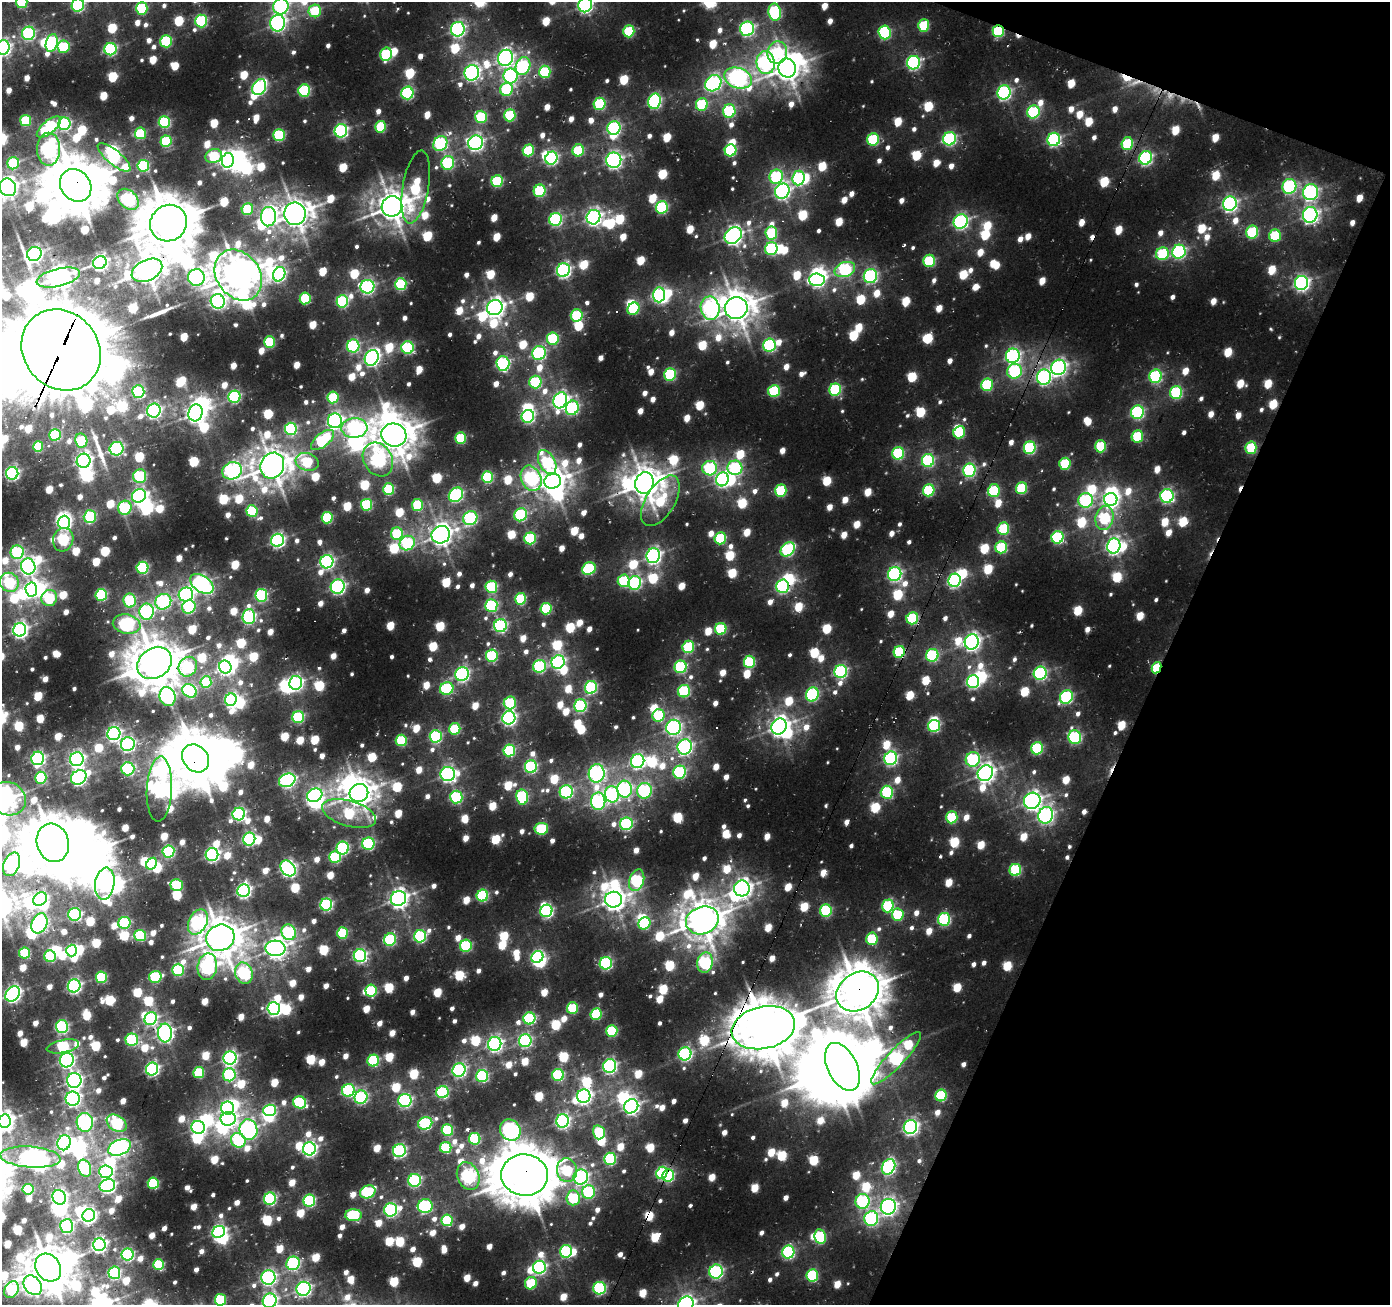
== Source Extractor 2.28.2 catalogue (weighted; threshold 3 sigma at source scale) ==
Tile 8 of 4 x 4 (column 4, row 2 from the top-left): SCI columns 4166-5553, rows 2876-4178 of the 5553 x 5685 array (HDU 1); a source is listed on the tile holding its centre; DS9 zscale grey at full resolution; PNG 1392 x 1307 px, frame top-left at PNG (2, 2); each listed source drawn as its Kron ellipse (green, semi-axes under 4 px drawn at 4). Shown black and unused: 19% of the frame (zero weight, under 2 of 3 exposures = <1% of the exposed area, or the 3 px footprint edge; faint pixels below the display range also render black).
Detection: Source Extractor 2.28.2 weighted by HDU 2 'WHT'; one run over the whole footprint, this tile lists its part. Background 0.012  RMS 0.0063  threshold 0.0285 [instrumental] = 3 sigma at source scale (4.5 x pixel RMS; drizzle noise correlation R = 1.50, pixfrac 1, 0.0396/0.0396 arcsec/px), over >= 5 px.
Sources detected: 1462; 18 too faint to see at this stretch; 103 inside a brighter object's white glare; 8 cosmic-ray / hot-pixel residue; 1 long thin detection or spike segment (spike, bleed or trail) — neither listed nor drawn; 7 inside a brighter listed object's ellipse — not listed separately; of the other 1325, all 500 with FLUX_AUTO >= 60.1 (the completeness limit of this list) listed and drawn (825 fainter detections not listed), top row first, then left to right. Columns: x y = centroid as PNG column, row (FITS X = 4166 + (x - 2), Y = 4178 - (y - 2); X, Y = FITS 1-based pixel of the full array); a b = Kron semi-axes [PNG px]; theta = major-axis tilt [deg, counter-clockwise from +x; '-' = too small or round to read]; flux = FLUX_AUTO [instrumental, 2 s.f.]
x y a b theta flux
22 2 6 5 - 91
78 5 6 6 - 160
585 5 7 6 - 290
281 6 8 7 - 230
142 8 6 6 - 81
315 11 6 6 - 67
775 12 8 6 -81 140
201 21 6 6 - 120
278 23 8 7 - 330
924 25 6 5 - 63
458 29 7 6 - 270
747 29 7 7 - 220
629 31 6 5 - 84
998 31 6 5 - 100
884 32 7 6 - 120
28 33 7 6 - 160
166 41 6 6 - 99
52 43 9 6 73 170
64 47 6 6 - 63
3 48 7 7 - 290
110 49 6 6 - 160
777 52 11 10 - 88
386 54 6 5 - 92
505 58 8 7 - 320
766 63 12 9 -82 200
913 63 7 6 - 210
523 66 9 7 71 120
787 68 9 8 - 1200
545 72 6 5 - 90
472 73 8 7 - 310
510 76 7 7 - 200
738 78 14 10 -20 400
713 83 9 7 44 270
259 87 8 6 61 230
506 89 6 6 - 78
304 90 6 6 - 120
1004 92 7 6 - 220
407 93 6 6 - 140
655 101 8 6 76 200
600 104 6 6 - 99
702 104 6 6 - 83
729 111 6 6 - 110
1033 112 6 6 - 120
510 115 6 5 - 84
481 117 6 6 - 79
26 120 5 5 - 64
164 122 6 6 - 110
64 124 6 6 - 170
49 127 14 6 39 120
381 127 6 5 - 65
614 128 7 6 - 170
341 131 7 6 - 210
140 133 6 5 - 62
279 135 6 6 - 96
873 139 6 5 - 93
949 139 7 6 - 180
1054 139 6 6 - 190
166 141 6 5 - 80
475 143 7 7 - 330
440 144 8 6 54 160
1127 144 6 5 - 81
49 149 16 11 -90 340
528 150 6 5 - 69
578 150 6 5 - 68
731 150 6 5 - 100
214 156 8 7 - 71
114 157 20 7 -40 150
551 158 6 6 - 180
1146 158 7 6 - 200
228 160 7 6 - 320
614 160 7 7 - 370
13 163 6 6 - 74
448 163 7 6 - 130
143 166 6 5 - 110
776 177 7 6 - 120
799 178 7 6 - 150
497 181 6 5 - 93
76 185 17 14 -51 3600
1289 186 7 7 - 160
8 187 9 8 - 650
416 187 37 13 80 86
540 191 6 6 - 83
782 191 8 7 - 320
1310 192 8 7 - 250
128 199 12 8 -43 210
1230 204 7 6 - 310
392 206 10 10 - 1500
662 207 6 6 - 120
247 209 6 5 - 70
295 214 11 11 - 1400
1310 215 8 7 - 330
268 217 9 7 86 320
593 217 7 6 - 380
555 219 6 6 - 170
961 222 7 6 - 270
168 223 19 17 42 3600
1252 232 6 6 - 84
771 233 6 6 - 71
733 236 9 7 42 460
1275 236 6 5 - 65
771 249 6 6 - 120
1179 252 7 6 - 200
34 254 7 7 - 310
1162 254 6 6 - 92
929 261 6 5 - 84
100 263 7 6 - 320
147 270 16 10 26 1500
563 270 7 6 - 270
845 270 10 7 21 160
279 274 7 6 - 190
238 275 27 21 -54 2200
870 276 7 6 - 200
196 277 8 8 - 300
58 278 22 9 13 910
817 280 7 6 - 220
1301 283 7 6 - 320
401 284 6 5 - 100
367 287 7 6 - 240
659 295 7 6 - 190
305 298 6 5 - 61
218 301 7 7 - 260
342 301 6 6 - 120
495 308 8 7 - 560
710 308 12 9 -80 250
736 308 11 11 - 1600
633 309 6 5 - 70
577 316 6 6 - 89
553 339 6 6 - 89
269 342 6 5 - 72
769 345 6 6 - 150
353 346 6 6 - 140
408 348 6 6 - 110
61 350 43 37 -49 20000
539 353 7 6 - 190
1013 356 7 7 - 250
372 358 8 6 61 320
503 363 7 6 - 170
1058 367 8 7 - 330
1014 371 7 7 - 110
670 374 6 6 - 110
1156 376 7 6 - 140
1044 377 7 7 - 240
535 382 6 6 - 97
987 385 6 6 - 95
835 390 6 5 - 110
138 391 6 6 - 130
774 391 6 5 - 85
1176 392 6 6 - 110
234 397 6 6 - 150
333 397 6 5 - 63
560 400 8 6 68 330
572 408 7 6 - 140
154 411 7 6 - 270
1137 412 7 6 - 170
195 413 8 7 - 610
528 416 6 6 - 170
335 421 7 7 - 310
354 428 13 10 2 240
291 429 6 6 - 150
959 432 6 5 - 68
55 435 6 5 - 110
394 435 12 11 - 2000
1137 436 6 5 - 62
461 438 5 5 - 72
323 440 14 6 39 100
81 441 7 6 - 67
1101 446 6 5 - 62
38 447 5 5 - 64
1030 448 6 6 - 130
1251 448 6 5 - 68
117 449 7 6 - 200
898 453 6 6 - 100
378 459 18 14 -59 210
928 460 6 6 - 140
84 461 7 6 - 360
307 462 11 8 -16 76
547 462 13 7 -61 110
1065 464 6 5 - 65
272 466 13 11 61 1600
710 468 7 7 - 120
735 468 7 7 - 120
969 470 6 6 - 170
232 471 10 8 25 290
12 473 6 6 - 240
140 476 7 6 - 100
487 477 6 5 - 93
531 478 13 10 -65 170
722 479 7 6 - 260
553 481 8 7 - 1000
644 483 11 9 76 1600
1021 488 6 5 - 76
389 489 6 5 - 72
929 490 6 5 - 89
781 491 6 5 - 80
994 491 6 6 - 77
456 495 8 6 44 190
139 496 7 6 - 240
1167 496 7 6 - 200
1111 499 7 6 - 330
1086 500 7 7 - 140
660 501 28 14 58 68
366 505 6 5 - 87
417 505 6 5 - 62
125 508 7 6 - 87
252 511 6 5 - 85
521 515 6 6 - 130
90 517 6 6 - 97
327 518 6 5 - 82
470 518 7 6 - 150
1104 518 12 9 78 100
64 522 6 6 - 220
1003 528 6 5 - 79
397 534 6 6 - 75
441 535 9 8 - 820
1057 537 6 6 - 130
530 538 6 5 - 91
720 538 6 5 - 74
63 540 12 10 72 110
277 540 6 6 - 270
407 543 8 7 - 110
1114 546 7 6 - 360
1001 547 6 5 - 76
788 549 8 6 44 150
17 552 7 6 - 140
653 556 7 7 - 320
327 562 7 6 - 230
28 566 8 7 - 330
142 568 6 6 - 130
589 569 7 6 - 100
895 574 7 6 - 240
954 580 6 6 - 230
624 581 6 6 - 70
9 582 10 9 - 110
635 583 7 6 - 150
202 584 13 8 -35 370
783 586 6 6 - 210
338 587 7 7 - 210
491 587 6 6 - 95
31 589 7 6 - 280
101 595 6 5 - 120
186 595 7 7 - 260
261 595 6 6 - 150
49 598 8 8 - 81
521 599 6 5 - 72
130 600 7 6 - 80
163 602 8 7 - 190
491 605 6 6 - 120
189 607 7 6 - 110
546 609 6 5 - 81
147 612 8 7 - 210
249 616 7 6 - 210
912 618 6 5 - 93
127 624 14 9 -11 210
500 626 6 6 - 190
721 629 6 5 - 83
20 630 7 6 - 340
972 642 7 7 - 390
688 647 6 5 - 85
899 652 6 5 - 91
932 655 6 6 - 120
492 656 6 5 - 97
558 662 7 6 - 240
749 662 6 5 - 84
155 663 18 14 35 2700
539 666 6 6 - 140
188 667 10 9 - 91
225 667 6 6 - 270
680 667 6 6 - 130
1156 668 6 4 62 64
841 671 6 6 - 180
1040 673 7 6 - 190
462 674 7 6 - 250
973 681 6 6 - 220
206 682 6 5 - 67
296 683 7 6 - 240
591 687 6 6 - 140
447 689 7 6 - 110
190 691 7 6 - 150
684 691 6 6 - 110
812 694 7 6 - 150
167 697 9 8 - 230
1066 697 7 6 - 160
231 700 6 5 - 230
510 703 6 6 - 82
580 706 6 6 - 140
659 715 6 6 - 80
298 717 6 6 - 110
509 718 6 6 - 280
934 726 6 6 - 120
674 727 7 7 - 300
779 727 8 7 - 640
455 729 6 5 - 71
114 734 7 6 - 270
436 736 6 6 - 140
1075 737 7 6 - 150
401 740 6 5 - 76
128 744 7 7 - 230
685 747 8 7 - 290
1037 748 6 5 - 110
509 750 6 5 - 110
38 758 7 6 - 220
196 758 15 12 -51 3000
891 758 7 6 - 210
77 759 7 6 - 320
973 759 7 7 - 120
638 761 7 6 - 280
531 767 6 6 - 150
128 769 6 6 - 140
680 772 6 6 - 140
597 773 9 8 - 320
985 773 8 7 - 480
448 774 7 7 - 330
79 777 8 6 36 320
41 778 6 5 - 85
287 780 8 6 23 290
159 789 32 12 87 440
624 789 8 7 - 190
644 791 8 7 - 160
566 792 7 6 - 180
887 792 6 6 - 110
359 793 9 9 - 1100
612 794 8 7 - 170
315 795 8 6 27 210
456 797 6 6 - 120
522 797 7 6 - 110
8 799 18 16 -24 160
598 801 8 7 - 220
1032 801 8 8 - 440
349 813 28 12 -16 84
239 814 6 6 - 200
1046 815 8 7 - 280
952 817 6 5 - 71
626 824 6 6 - 150
541 829 7 6 - 78
249 839 6 6 - 190
53 843 19 16 -74 3400
368 844 6 6 - 130
343 848 6 6 - 120
168 851 6 6 - 130
212 855 6 6 - 260
335 857 6 6 - 88
12 864 12 8 67 320
152 864 6 5 - 72
288 868 8 6 -50 350
1015 870 6 6 - 91
637 880 11 7 71 130
105 884 16 9 81 270
177 885 6 5 - 75
742 888 8 8 - 540
244 891 6 6 - 280
482 896 6 5 - 110
398 898 8 7 - 580
40 899 7 6 - 180
613 900 8 8 - 840
326 905 6 6 - 170
888 906 6 5 - 90
826 910 6 6 - 100
546 911 6 6 - 190
75 914 6 6 - 170
898 915 6 6 - 69
944 919 6 6 - 130
702 920 17 13 21 1900
198 922 13 9 62 190
39 923 10 7 68 270
124 923 6 6 - 95
644 923 6 5 - 80
289 932 8 7 - 150
343 933 5 5 - 65
140 935 6 5 - 86
420 936 6 6 - 140
220 938 14 13 - 2100
872 939 6 5 - 65
390 940 6 6 - 100
466 946 6 6 - 99
275 948 10 8 -3 710
72 951 6 5 - 100
25 953 5 5 - 64
50 956 6 5 - 83
360 956 6 6 - 200
537 957 6 5 - 150
606 963 6 6 - 150
705 963 10 7 77 190
207 967 13 9 82 220
178 970 6 6 - 100
244 973 11 8 -74 200
101 977 5 5 - 77
155 977 6 6 - 92
74 986 6 6 - 250
371 990 6 5 - 72
858 992 23 18 36 2800
13 994 8 6 48 350
274 1008 6 6 - 290
572 1008 6 5 - 66
596 1014 6 5 - 76
529 1018 6 6 - 110
151 1019 7 6 - 170
62 1027 6 6 - 160
763 1028 32 21 12 4000
612 1031 6 5 - 84
165 1033 9 7 -85 380
132 1040 6 6 - 110
525 1041 6 6 - 190
495 1044 7 6 - 320
63 1046 16 6 11 110
685 1054 6 6 - 200
230 1058 6 6 - 270
896 1058 35 8 47 270
67 1060 7 7 - 260
373 1061 6 5 - 100
610 1066 7 6 - 240
842 1067 26 14 -64 3900
152 1069 6 6 - 220
459 1070 7 6 - 210
199 1072 5 5 - 66
229 1075 6 6 - 120
558 1075 6 6 - 110
482 1076 6 6 - 120
74 1080 7 7 - 340
348 1090 6 6 - 150
443 1092 6 6 - 130
941 1095 6 5 - 85
584 1096 7 6 - 280
361 1097 7 6 - 180
73 1099 7 7 - 280
405 1100 6 6 - 190
300 1102 7 6 - 100
631 1106 7 6 - 330
228 1108 6 6 - 190
270 1110 6 6 - 130
228 1119 7 7 - 250
4 1121 7 6 - 580
562 1121 6 6 - 280
85 1122 9 8 - 310
117 1123 11 7 -34 120
425 1123 7 6 - 130
198 1127 7 6 - 250
910 1127 7 6 - 300
248 1130 10 9 - 330
447 1130 6 5 - 76
510 1130 11 10 - 290
599 1132 7 5 -76 62
475 1139 6 6 - 88
238 1140 8 7 - 110
64 1143 8 6 68 280
120 1147 12 7 24 490
446 1148 6 5 - 68
309 1149 6 6 - 290
399 1151 6 6 - 180
30 1157 30 10 -4 420
610 1159 6 6 - 120
888 1167 8 6 61 220
85 1168 9 6 -72 120
567 1170 12 10 -83 80
106 1172 6 6 - 200
662 1173 6 5 - 140
525 1175 23 20 -6 4100
668 1175 6 6 - 110
468 1176 14 11 -68 260
581 1177 7 7 - 270
415 1180 6 6 - 160
153 1183 5 5 - 85
107 1186 8 6 23 280
28 1189 5 5 - 66
368 1192 8 6 22 100
589 1192 7 6 - 110
59 1197 7 6 - 330
573 1198 7 7 - 75
270 1199 6 6 - 160
309 1201 6 6 - 140
863 1201 7 7 - 140
425 1206 7 7 - 130
888 1207 8 7 - 390
391 1210 6 6 - 190
89 1215 6 6 - 270
353 1215 8 6 1 85
871 1219 7 7 - 190
447 1220 6 5 - 90
67 1226 7 6 - 170
219 1232 6 5 - 250
820 1237 7 5 -79 76
99 1245 6 6 - 290
566 1251 6 6 - 140
788 1252 6 6 - 170
127 1254 6 6 - 160
293 1263 7 6 - 170
159 1265 5 5 - 75
48 1267 15 12 -54 2200
539 1267 6 6 - 210
716 1272 7 6 - 180
114 1273 6 6 - 150
812 1275 6 5 - 97
268 1278 7 7 - 270
531 1283 6 5 - 60
33 1285 10 8 -52 400
600 1288 6 6 - 130
304 1289 7 6 - 270
11 1290 9 7 62 120
220 1300 6 5 - 71
270 1301 7 7 - 240
686 1304 8 7 - 460
Overlapping masked pixels (flux is a lower limit): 16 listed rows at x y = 998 31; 1127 144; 76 185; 61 350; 1044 377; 1251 448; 783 586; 912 618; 899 652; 1156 668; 196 758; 858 992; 763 1028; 662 1173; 525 1175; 668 1175
Isophote crosses this tile's border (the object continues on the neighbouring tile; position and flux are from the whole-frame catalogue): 13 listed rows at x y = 22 2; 78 5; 585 5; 281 6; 142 8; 3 48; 8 187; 9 582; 12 864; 4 1121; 220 1300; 270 1301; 686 1304